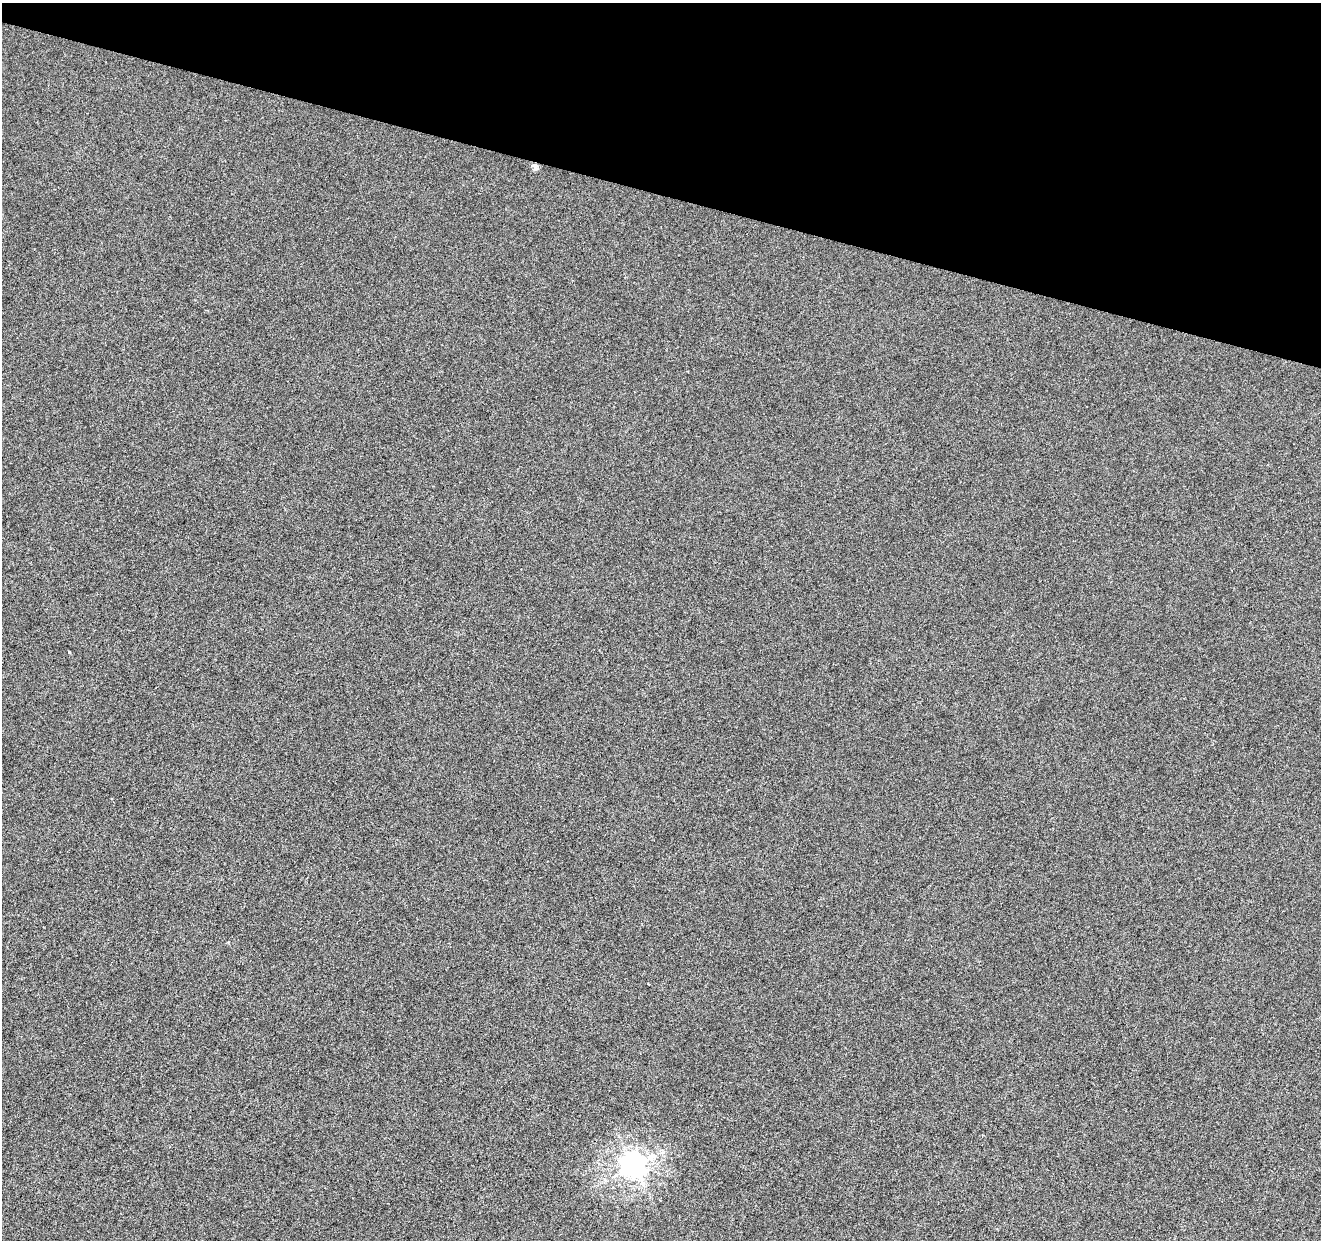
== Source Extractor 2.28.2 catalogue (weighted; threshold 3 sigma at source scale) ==
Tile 2 of 4 x 4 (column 2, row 1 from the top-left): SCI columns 1326-2644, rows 3994-5231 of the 5282 x 5449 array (HDU 1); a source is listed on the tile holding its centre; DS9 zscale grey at full resolution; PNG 1323 x 1242 px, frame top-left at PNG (2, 3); no overlay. Shown black and unused: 16% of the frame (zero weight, under 3 of 6 exposures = <1% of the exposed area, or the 3 px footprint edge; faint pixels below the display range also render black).
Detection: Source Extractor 2.28.2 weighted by HDU 2 'WHT'; one run over the whole footprint, this tile lists its part. Background 6.64e-04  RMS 0.0022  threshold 0.00885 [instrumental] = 3 sigma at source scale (4.09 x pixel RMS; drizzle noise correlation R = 1.36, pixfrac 0.8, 0.0396/0.0396 arcsec/px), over >= 5 px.
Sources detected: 4; all 4 listed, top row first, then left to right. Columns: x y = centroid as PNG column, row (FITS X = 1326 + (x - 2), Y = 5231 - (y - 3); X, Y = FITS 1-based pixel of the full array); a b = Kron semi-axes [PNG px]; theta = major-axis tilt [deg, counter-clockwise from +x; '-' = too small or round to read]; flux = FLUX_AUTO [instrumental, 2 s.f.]
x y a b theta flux
535 167 7 5 -82 0.88
69 653 4 3 - 0.18
651 1157 17 9 13 2.5
633 1166 11 10 - 85
Overlapping masked pixels (flux is a lower limit): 1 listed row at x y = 535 167